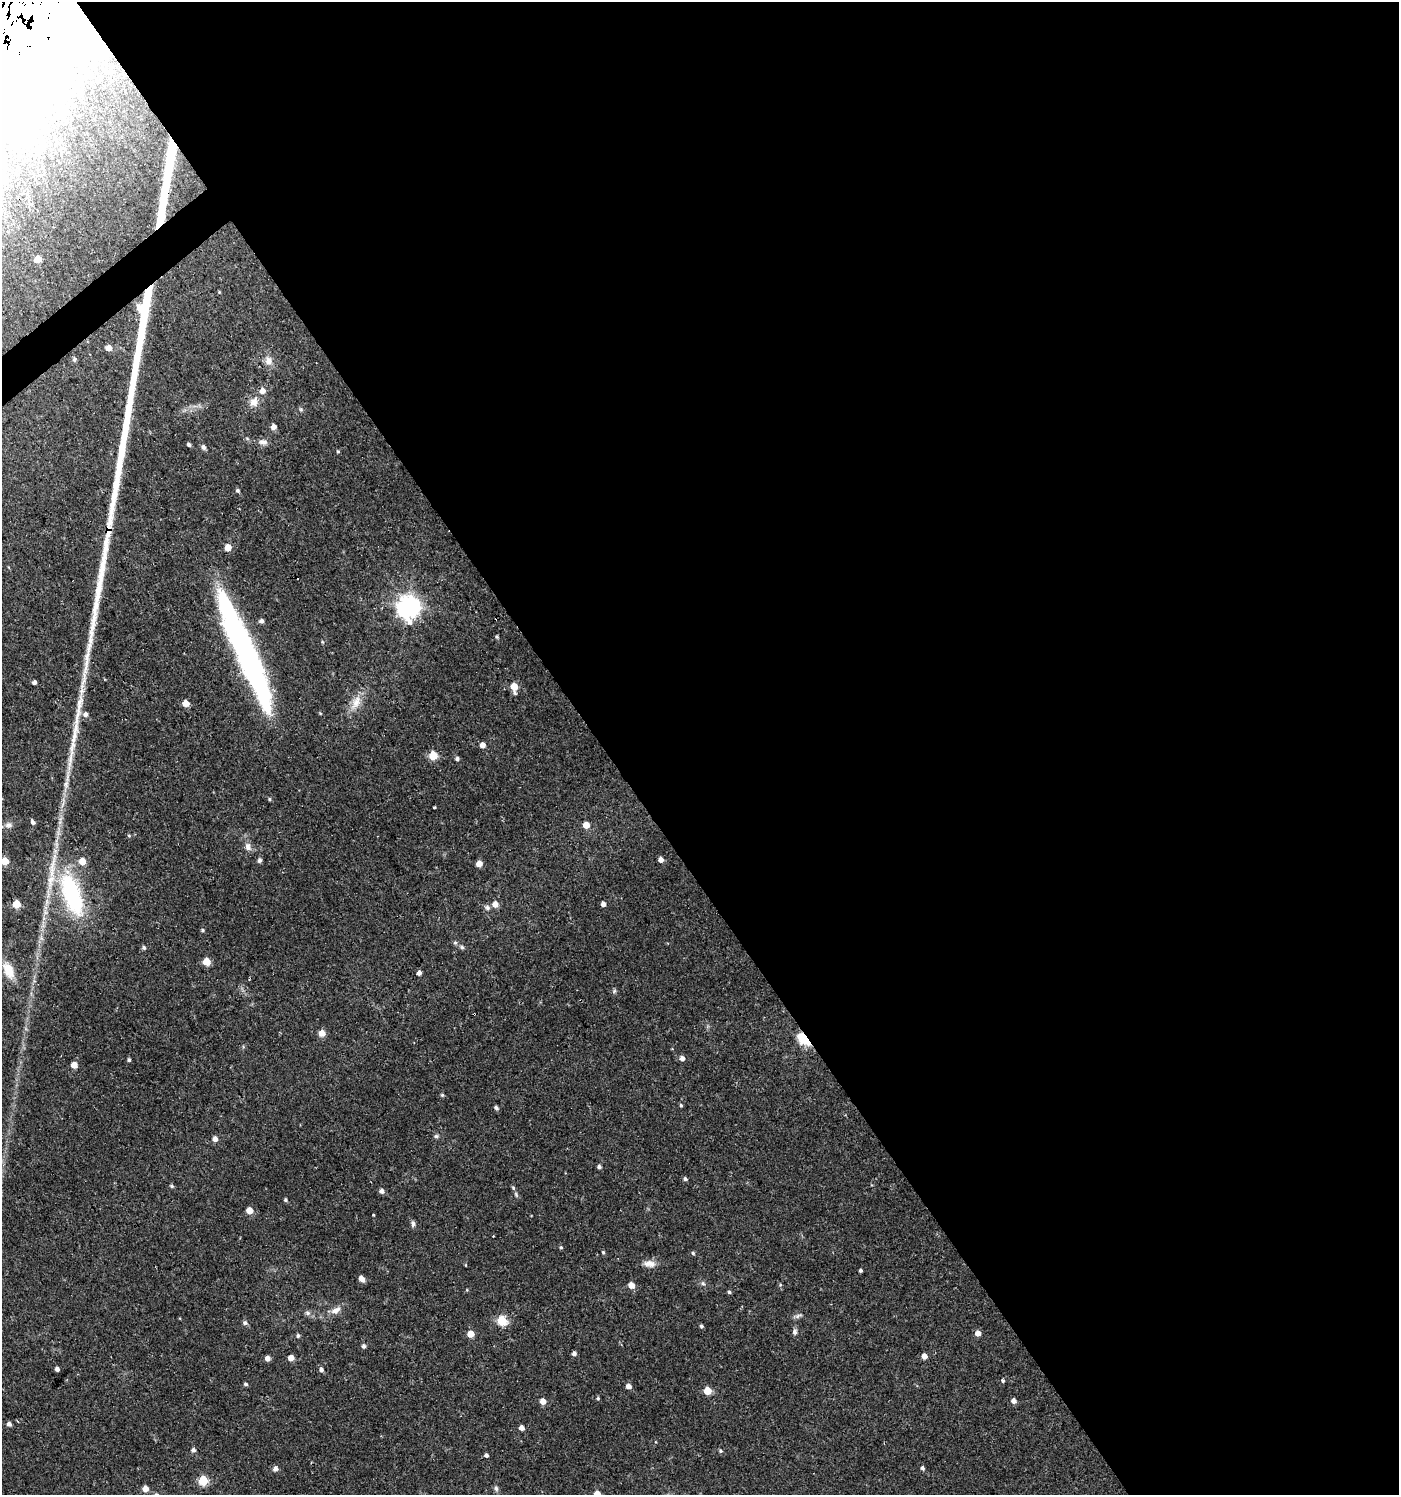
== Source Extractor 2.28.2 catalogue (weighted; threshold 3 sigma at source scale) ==
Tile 8 of 4 x 4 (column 4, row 2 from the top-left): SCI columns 4322-5718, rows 2989-4481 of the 5915 x 5974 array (HDU 1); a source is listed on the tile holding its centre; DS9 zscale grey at full resolution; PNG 1401 x 1497 px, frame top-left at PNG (2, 2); no overlay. Shown black and unused: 57% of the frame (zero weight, under 2 of 3 exposures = <1% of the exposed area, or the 3 px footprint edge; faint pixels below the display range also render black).
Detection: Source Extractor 2.28.2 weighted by HDU 2 'WHT'; one run over the whole footprint, this tile lists its part. Background 0.0257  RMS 0.0043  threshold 0.0194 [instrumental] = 3 sigma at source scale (4.5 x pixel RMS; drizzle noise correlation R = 1.50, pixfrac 1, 0.0396/0.0396 arcsec/px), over >= 5 px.
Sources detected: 138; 8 inside a brighter object's white glare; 3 cosmic-ray / hot-pixel residue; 5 long thin detections or spike segments (spike, bleed or trail) — not listed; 2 inside a brighter listed object's ellipse — not listed separately; the other 120 listed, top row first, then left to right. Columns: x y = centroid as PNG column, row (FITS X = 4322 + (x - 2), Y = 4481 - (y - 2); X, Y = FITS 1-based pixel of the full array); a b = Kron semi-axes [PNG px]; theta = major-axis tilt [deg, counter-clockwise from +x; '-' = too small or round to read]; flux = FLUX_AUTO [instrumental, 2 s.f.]
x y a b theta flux
31 96 43 20 -77 27
38 259 5 5 - 7.3
109 348 5 4 - 4.5
74 359 6 5 - 0.81
268 360 11 10 - 3
262 391 5 5 - 3.6
254 402 11 10 - 3.5
301 409 6 5 - 0.7
273 427 5 4 - 2.8
263 442 12 8 -4 2.2
189 445 4 4 - 0.93
203 447 5 4 - 1.4
338 451 5 4 - 0.51
237 490 5 4 - 0.87
106 544 55 9 81 17
228 547 5 5 - 5.3
408 607 8 8 - 340
261 621 5 4 - 1.7
497 637 5 4 - 0.6
252 667 101 18 -68 110
34 682 4 4 - 1.6
514 686 5 5 - 7.6
514 693 5 5 - 0.84
356 702 24 11 64 6
185 703 5 5 - 5.3
320 713 5 3 - 0.38
85 714 7 7 - 2
482 745 5 4 - 2.9
433 755 5 5 - 15
457 759 5 4 - 0.96
269 799 5 4 - 0.58
434 807 3 3 - 0.85
33 822 6 4 -50 1.2
8 825 11 8 5 2.1
586 825 5 5 - 5.3
129 836 5 4 - 0.51
248 847 12 8 -71 2.3
260 860 5 5 - 1.2
661 860 5 4 - 2.6
4 861 5 5 - 12
82 861 5 5 - 7
479 864 5 4 - 4.7
72 895 53 21 -71 54
16 904 5 5 - 13
495 904 5 5 - 4.3
603 904 4 4 - 2.2
487 907 8 7 - 1.2
203 930 4 4 - 0.63
455 942 6 5 - 0.71
462 947 6 5 - 0.93
144 948 5 5 - 0.89
207 962 5 5 - 11
9 970 20 11 -64 8.9
419 973 4 4 - 2.1
614 991 6 5 - 0.7
474 1014 3 2 - 0.53
322 1033 5 5 - 5.1
805 1039 9 6 -42 47
682 1058 5 5 - 2.3
129 1060 4 4 - 0.74
74 1065 5 4 - 5.1
442 1095 5 5 - 0.56
681 1105 4 4 - 0.67
496 1108 5 4 - 1
436 1136 7 5 2 0.8
215 1139 5 5 - 2.5
599 1167 4 4 - 1.3
685 1179 5 4 - 0.91
172 1186 5 4 - 0.76
513 1188 6 4 -68 0.74
382 1191 5 5 - 1.7
285 1200 4 4 - 0.65
249 1211 5 5 - 6.4
373 1215 3 2 - 0.35
413 1223 7 5 -81 1.3
561 1247 4 4 - 0.63
603 1252 5 4 - 0.55
693 1253 4 4 - 0.66
649 1264 16 8 -6 3.1
860 1270 3 3 - 0.79
362 1279 6 4 -50 3.1
703 1283 6 5 - 0.86
631 1285 5 5 - 4.4
780 1285 5 4 - 0.48
729 1292 5 4 - 0.7
336 1310 13 8 30 3.2
308 1313 8 6 -33 1.3
798 1316 13 5 16 1.2
502 1321 5 5 - 29
245 1323 6 5 - 1.1
701 1326 5 4 - 0.76
795 1332 8 6 80 1.3
978 1333 5 5 - 3.3
470 1334 5 5 - 7.5
298 1336 5 4 - 0.92
364 1346 5 4 - 1.3
574 1353 4 4 - 1.4
924 1356 5 4 - 3
267 1358 4 4 - 2.4
291 1358 5 5 - 3.6
57 1369 4 4 - 1.7
321 1370 5 5 - 1.3
1003 1381 4 4 - 1.2
246 1384 5 4 - 0.86
628 1386 5 5 - 2.1
707 1391 5 5 - 11
598 1398 5 4 - 0.54
543 1401 5 5 - 3.8
1014 1401 5 5 - 2.1
9 1424 5 4 - 1.6
521 1428 4 4 - 2.5
193 1450 5 4 - 1.4
720 1451 5 4 - 0.74
486 1455 4 4 - 1.1
922 1468 5 4 - 0.95
275 1469 5 5 - 2.1
203 1480 5 5 - 26
496 1488 8 5 -80 1.1
145 1489 5 4 - 4.3
597 1494 5 5 - 5.3
Overlapping masked pixels (flux is a lower limit): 2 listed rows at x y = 474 1014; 805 1039
Isophote crosses this tile's border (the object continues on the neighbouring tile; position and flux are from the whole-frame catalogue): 3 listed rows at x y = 8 825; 4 861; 597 1494